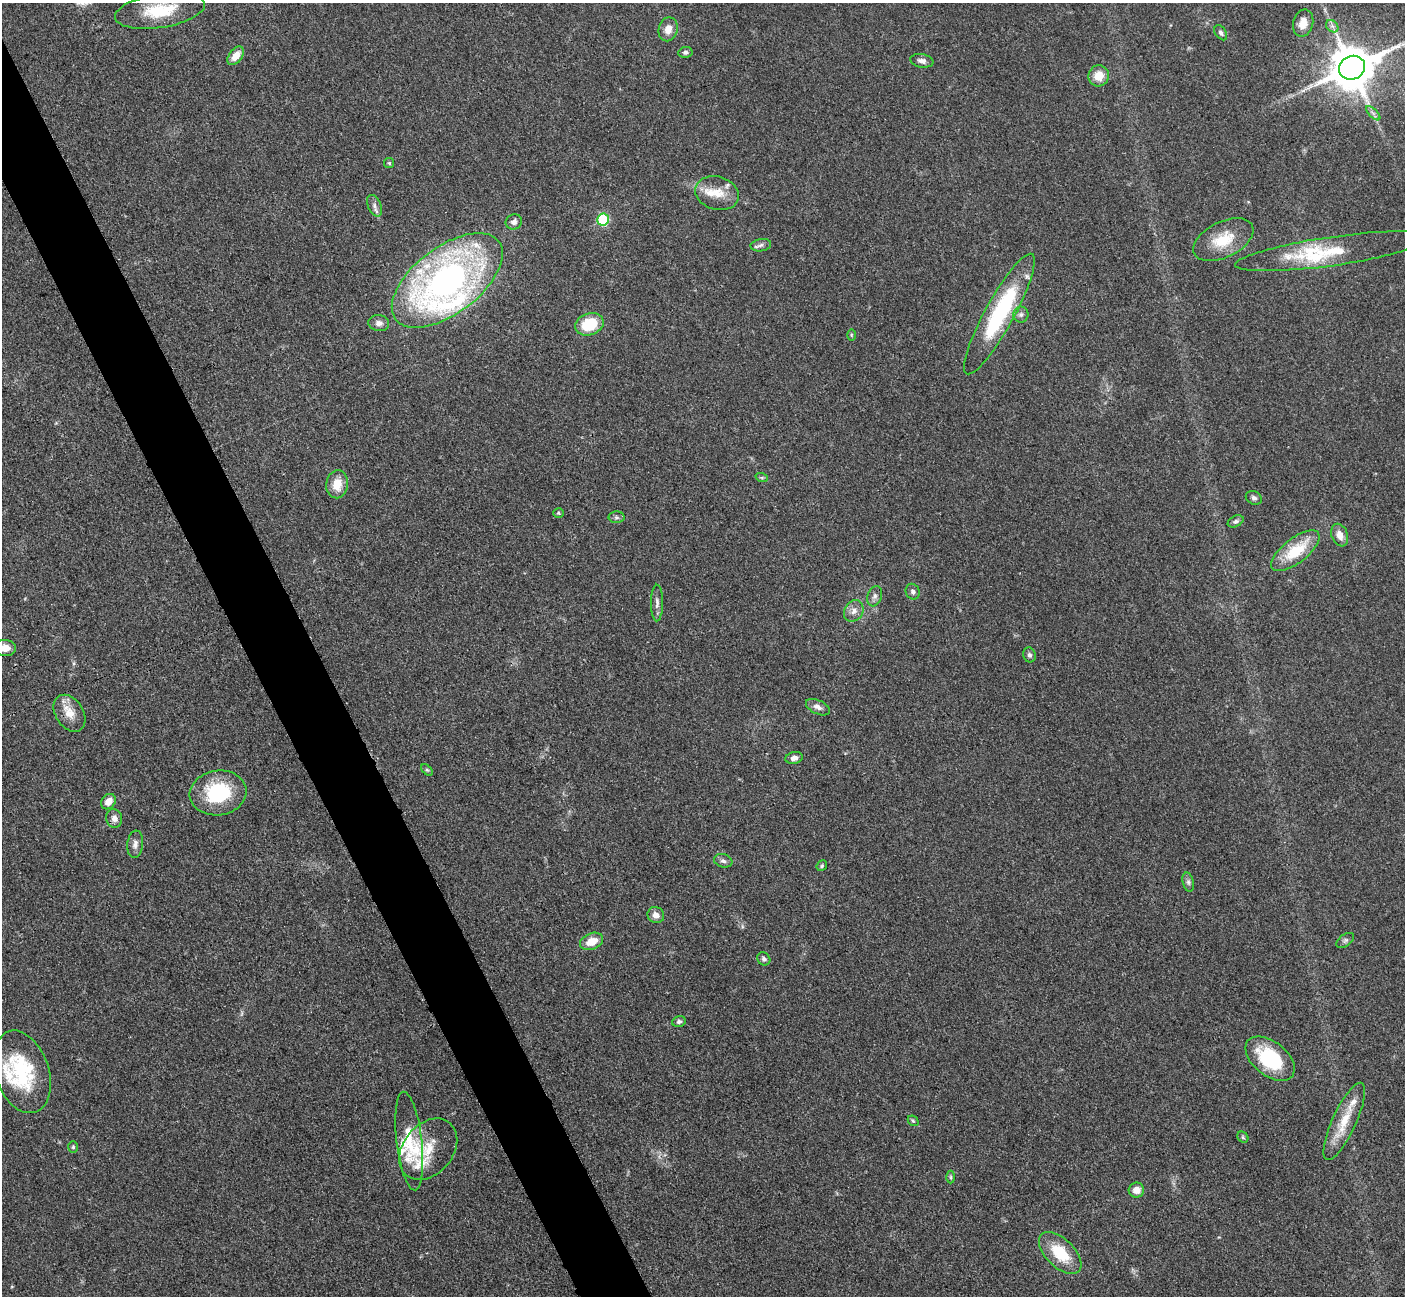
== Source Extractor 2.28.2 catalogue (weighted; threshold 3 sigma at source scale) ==
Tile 11 of 4 x 4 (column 3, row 3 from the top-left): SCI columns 2824-4226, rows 1592-2885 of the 5647 x 5638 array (HDU 1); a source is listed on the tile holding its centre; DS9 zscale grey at full resolution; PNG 1407 x 1298 px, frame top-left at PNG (2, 3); each listed source drawn as its Kron ellipse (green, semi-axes under 4 px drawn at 4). Shown black and unused: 5% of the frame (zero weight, under 3 of 4 exposures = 2% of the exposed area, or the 3 px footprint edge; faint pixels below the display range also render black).
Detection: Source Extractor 2.28.2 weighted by HDU 2 'WHT'; one run over the whole footprint, this tile lists its part. Background 0.0828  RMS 0.0058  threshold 0.0259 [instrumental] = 3 sigma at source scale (4.5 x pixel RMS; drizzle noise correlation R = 1.50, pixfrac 1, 0.05/0.05 arcsec/px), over >= 5 px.
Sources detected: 82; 16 inside a brighter listed object's ellipse — not listed separately; the other 66 listed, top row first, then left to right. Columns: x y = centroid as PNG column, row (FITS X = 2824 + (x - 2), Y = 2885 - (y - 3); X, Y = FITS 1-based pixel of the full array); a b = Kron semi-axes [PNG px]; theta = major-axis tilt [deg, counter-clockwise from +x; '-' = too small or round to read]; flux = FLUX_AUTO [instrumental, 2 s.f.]
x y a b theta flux
160 11 45 17 9 28
1303 23 14 10 76 7.2
1332 26 7 5 -44 1.8
668 29 12 9 78 6
1221 33 8 5 -56 1.7
685 52 7 5 10 1.6
236 56 10 6 53 7.1
922 61 11 6 -10 2.7
1352 68 13 11 23 2500
1099 76 10 10 - 8.5
1373 113 9 4 -45 1.8
389 163 5 5 - 0.78
717 193 22 16 -16 11
374 206 11 6 -66 2.5
603 220 6 6 - 49
514 222 8 7 - 2.2
1223 240 32 18 26 18
761 245 10 6 8 1.9
1332 251 98 14 8 29
447 280 65 33 37 230
999 314 68 14 61 66
1021 314 8 8 - 1.9
379 323 10 8 -7 3
589 324 15 11 19 22
851 335 6 3 -90 0.61
762 478 6 4 -19 0.82
337 484 14 10 82 9.3
1254 498 8 6 -24 1.7
558 513 5 4 - 0.85
616 517 8 6 -1 1.3
1236 521 8 5 26 1.5
1340 535 11 8 -68 5
1295 551 29 12 38 23
913 592 8 7 - 1.9
875 596 10 7 71 2.3
657 603 18 6 90 2.7
854 611 11 9 57 3.6
5 648 11 8 -1 6.1
1029 655 7 6 - 1.6
818 707 13 7 -25 3.3
69 713 20 14 -57 9
794 758 9 6 10 2.9
427 770 7 4 -44 0.85
218 793 28 22 8 38
108 802 8 6 47 5.6
114 818 9 8 - 3
135 844 13 8 84 3.1
723 861 9 6 -18 2
822 866 6 4 50 0.89
1188 882 10 5 -76 1.7
656 915 8 8 - 3.9
1345 940 10 6 37 1.6
592 941 12 8 23 8.8
764 959 7 6 - 1.5
679 1022 7 5 15 1.5
1270 1059 28 17 -39 37
22 1072 42 27 -71 46
913 1121 6 4 -42 0.83
1344 1121 42 12 65 16
1243 1137 6 5 - 0.92
409 1141 49 12 -83 19
73 1147 6 5 - 0.89
428 1149 34 25 50 19
951 1177 6 4 -89 0.88
1136 1190 8 7 - 5.2
1060 1253 26 14 -44 21
Overlapping masked pixels (flux is a lower limit): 1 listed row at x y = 69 713
Isophote crosses this tile's border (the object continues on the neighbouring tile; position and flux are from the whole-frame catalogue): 3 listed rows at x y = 160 11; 1352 68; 5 648